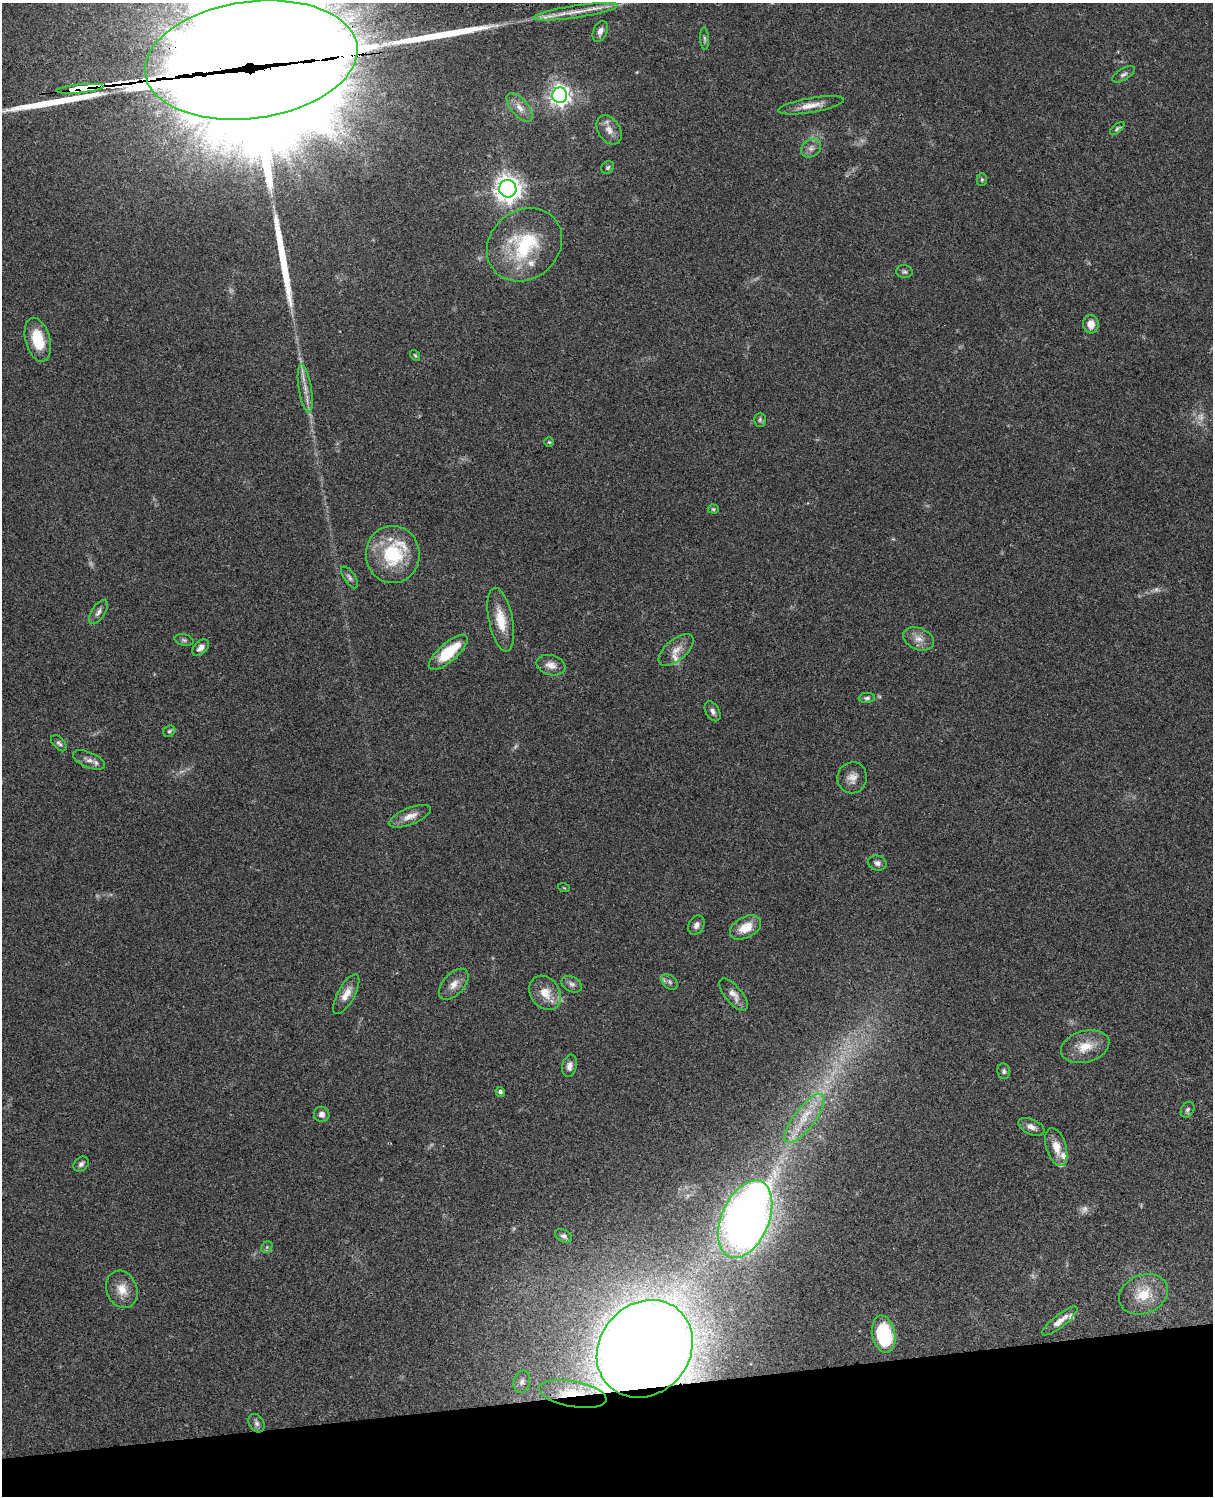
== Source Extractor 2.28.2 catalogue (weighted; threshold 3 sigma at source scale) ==
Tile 10 of 4 x 3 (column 2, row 3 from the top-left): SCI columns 1331-2541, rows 279-1772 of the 5081 x 4925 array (HDU 1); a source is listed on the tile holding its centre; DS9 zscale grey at full resolution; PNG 1215 x 1498 px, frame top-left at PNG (2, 3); each listed source drawn as its Kron ellipse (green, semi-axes under 4 px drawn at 4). Shown black and unused: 7% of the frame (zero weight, under 3 of 4 exposures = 6% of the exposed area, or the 3 px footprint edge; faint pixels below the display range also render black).
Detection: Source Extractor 2.28.2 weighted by HDU 2 'WHT'; one run over the whole footprint, this tile lists its part. Background 0.0771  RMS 0.0058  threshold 0.026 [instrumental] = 3 sigma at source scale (4.5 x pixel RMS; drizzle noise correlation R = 1.50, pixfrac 1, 0.05/0.05 arcsec/px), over >= 5 px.
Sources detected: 102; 9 too faint to see at this stretch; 2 inside a brighter object's white glare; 4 cosmic-ray / hot-pixel residue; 2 long thin detections or spike segments (spike, bleed or trail) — neither listed nor drawn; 13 inside a brighter listed object's ellipse — not listed separately; the other 72 listed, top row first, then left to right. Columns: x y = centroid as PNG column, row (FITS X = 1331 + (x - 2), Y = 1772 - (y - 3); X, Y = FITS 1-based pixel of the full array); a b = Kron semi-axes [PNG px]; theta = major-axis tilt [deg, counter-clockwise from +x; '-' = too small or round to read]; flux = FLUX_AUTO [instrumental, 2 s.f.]
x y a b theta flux
576 12 42 6 8 9.8
600 31 11 7 66 2.9
704 39 11 4 -87 1.3
251 60 107 58 8 27000
1124 74 13 5 30 2
80 89 24 4 5 760
560 95 8 7 - 350
811 105 33 7 10 7.2
520 108 18 8 -50 5.2
1117 128 8 4 38 1.1
609 130 16 11 -58 5.1
811 148 10 8 37 3.1
608 167 7 6 - 1.2
982 179 6 5 - 1
508 189 9 8 - 550
524 245 40 34 40 44
904 272 8 6 -5 1.4
1091 324 9 8 - 6.3
38 340 22 12 -75 17
415 355 6 4 -53 0.73
305 389 24 6 -81 5.8
760 420 7 5 89 1.2
549 442 5 5 - 0.71
713 509 5 4 - 0.8
393 555 28 27 - 36
350 577 12 5 -55 1.8
98 612 14 6 56 2.6
501 620 32 12 -79 13
918 639 16 11 -21 5.5
184 640 9 5 -15 1.4
201 648 10 6 45 3.2
676 650 21 10 40 6.1
448 652 24 9 41 23
551 665 15 10 -16 5.3
867 698 8 5 4 1.4
713 711 11 6 -61 2.3
169 731 6 5 - 1
59 743 9 5 -47 1.5
89 760 17 7 -23 3.4
852 778 15 14 - 5.6
410 816 22 8 22 6.1
877 863 9 7 -14 2.3
564 888 6 3 -19 0.53
696 925 10 7 63 2.8
745 927 17 10 28 11
669 982 9 6 -42 1.8
454 984 19 10 48 5.5
572 984 11 7 -28 2.4
545 993 18 14 -54 10
346 994 22 8 61 6.4
734 995 20 8 -51 4.7
1085 1047 25 15 16 12
569 1066 11 7 79 3.4
1004 1071 8 6 -78 1.4
500 1092 5 4 - 1.5
1187 1110 8 6 59 1.5
322 1114 8 7 - 2.7
804 1118 30 10 53 14
1031 1127 14 7 -24 3.6
1056 1147 20 10 -73 8.4
81 1164 8 6 41 1.9
745 1219 41 24 67 480
564 1236 9 6 -28 1.9
267 1247 6 5 - 1
122 1289 19 15 -69 8.5
1143 1294 25 19 23 16
1060 1321 22 6 38 5.5
884 1334 19 11 -78 38
645 1349 52 45 48 1400
522 1382 11 8 76 2.9
573 1394 34 13 -10 15
257 1423 10 7 -59 2.1
Overlapping masked pixels (flux is a lower limit): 4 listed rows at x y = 251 60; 80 89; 645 1349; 573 1394
Isophote crosses this tile's border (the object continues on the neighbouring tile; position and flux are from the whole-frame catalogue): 1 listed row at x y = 251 60